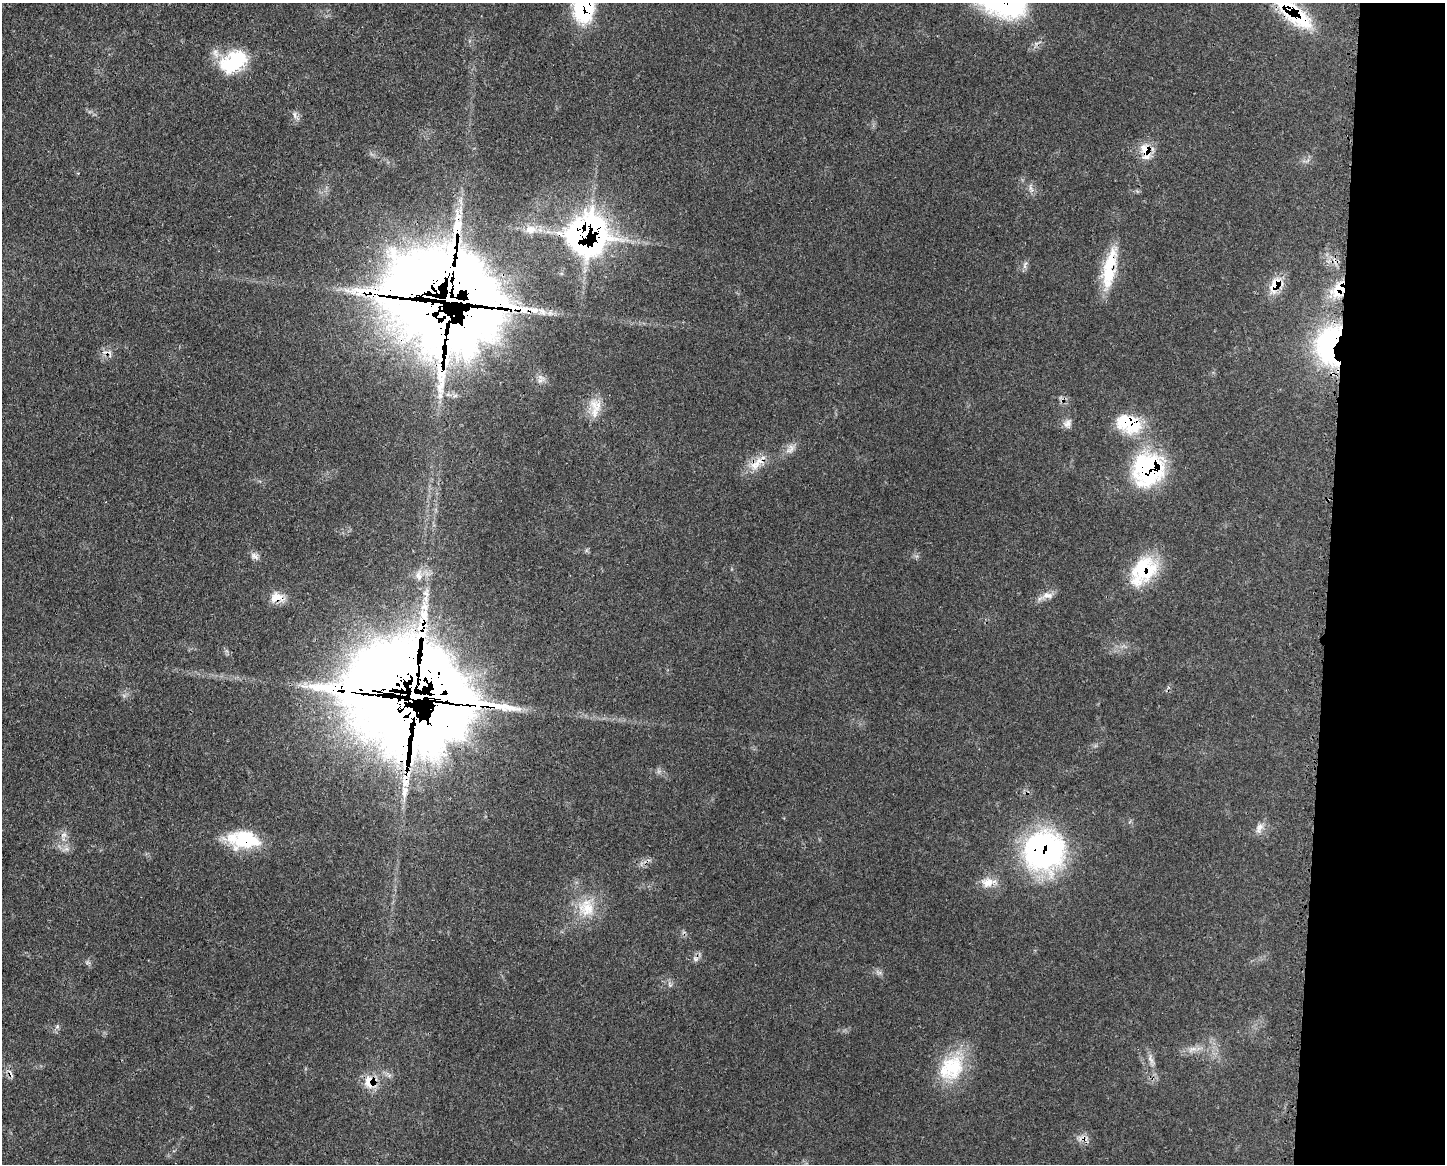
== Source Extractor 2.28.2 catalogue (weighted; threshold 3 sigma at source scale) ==
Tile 9 of 3 x 4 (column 3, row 3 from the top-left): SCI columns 3002-4444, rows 1163-2324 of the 4677 x 4650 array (HDU 1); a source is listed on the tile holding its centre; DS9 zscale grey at full resolution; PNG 1447 x 1166 px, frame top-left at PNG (2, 3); no overlay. Shown black and unused: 8% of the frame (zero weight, under 3 of 4 exposures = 2% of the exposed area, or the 3 px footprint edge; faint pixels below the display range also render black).
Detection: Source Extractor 2.28.2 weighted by HDU 2 'WHT'; one run over the whole footprint, this tile lists its part. Background 0.0548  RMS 0.0033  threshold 0.0148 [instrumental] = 3 sigma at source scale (4.5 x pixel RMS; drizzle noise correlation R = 1.50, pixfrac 1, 0.05/0.05 arcsec/px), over >= 5 px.
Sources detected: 56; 1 inside a brighter object's white glare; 2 cosmic-ray / hot-pixel residue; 2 long thin detections or spike segments (spike, bleed or trail) — not listed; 5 inside a brighter listed object's ellipse — not listed separately; the other 46 listed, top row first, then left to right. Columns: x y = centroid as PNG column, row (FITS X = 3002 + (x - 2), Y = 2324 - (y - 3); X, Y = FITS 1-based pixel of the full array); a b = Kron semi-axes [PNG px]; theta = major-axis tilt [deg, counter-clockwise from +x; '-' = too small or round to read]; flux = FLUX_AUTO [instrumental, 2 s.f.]
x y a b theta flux
1285 5 52 19 -38 20
583 6 31 20 -90 32
233 62 34 22 30 20
294 114 9 5 -84 1.1
1145 150 21 12 -61 5.6
1031 188 12 5 -66 1.3
458 216 19 12 -88 4.7
531 229 16 11 0 4.2
588 235 25 25 - 160
1025 266 7 4 -71 0.78
1109 269 54 14 80 15
1275 285 23 12 68 6.8
1338 290 21 17 38 9.4
451 296 44 34 -26 2400
535 310 12 8 -10 2.7
1328 344 54 31 80 51
441 376 27 17 -88 12
595 407 30 15 -90 6.3
1129 423 32 22 -20 17
1067 424 13 10 52 2
790 449 16 9 49 2.5
754 465 13 11 -56 3.5
1148 469 37 34 68 41
254 556 14 7 -32 1.4
1143 571 38 24 52 20
419 575 16 9 -89 2.7
426 593 13 10 -70 2.7
1047 595 17 8 -1 2.6
277 597 18 12 1 4.6
425 607 13 8 -10 3
416 693 37 29 -22 4800
404 793 27 9 86 6
1259 828 16 9 65 2.4
63 835 10 6 36 1.4
244 840 38 20 -3 19
66 849 7 4 18 0.99
1044 851 47 46 - 69
987 882 17 15 -10 4.5
586 908 27 24 -78 11
695 959 7 4 -46 0.76
879 972 10 5 -21 1.1
1192 1049 15 6 24 2.2
1151 1059 16 6 -62 1.7
951 1068 40 30 45 20
369 1081 21 17 70 6.1
1083 1138 16 8 16 2.4
Overlapping masked pixels (flux is a lower limit): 22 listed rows (the first 20) at x y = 1285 5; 583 6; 1145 150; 458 216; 588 235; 1109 269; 1275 285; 1338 290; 451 296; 1328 344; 441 376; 1129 423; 754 465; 1148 469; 1143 571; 277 597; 416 693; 404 793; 244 840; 1044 851
Isophote crosses this tile's border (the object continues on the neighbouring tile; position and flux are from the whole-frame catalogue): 2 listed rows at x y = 1285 5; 583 6
Unlisted compact peaks at least as high as the median listed source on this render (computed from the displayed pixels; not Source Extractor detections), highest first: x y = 57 1026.